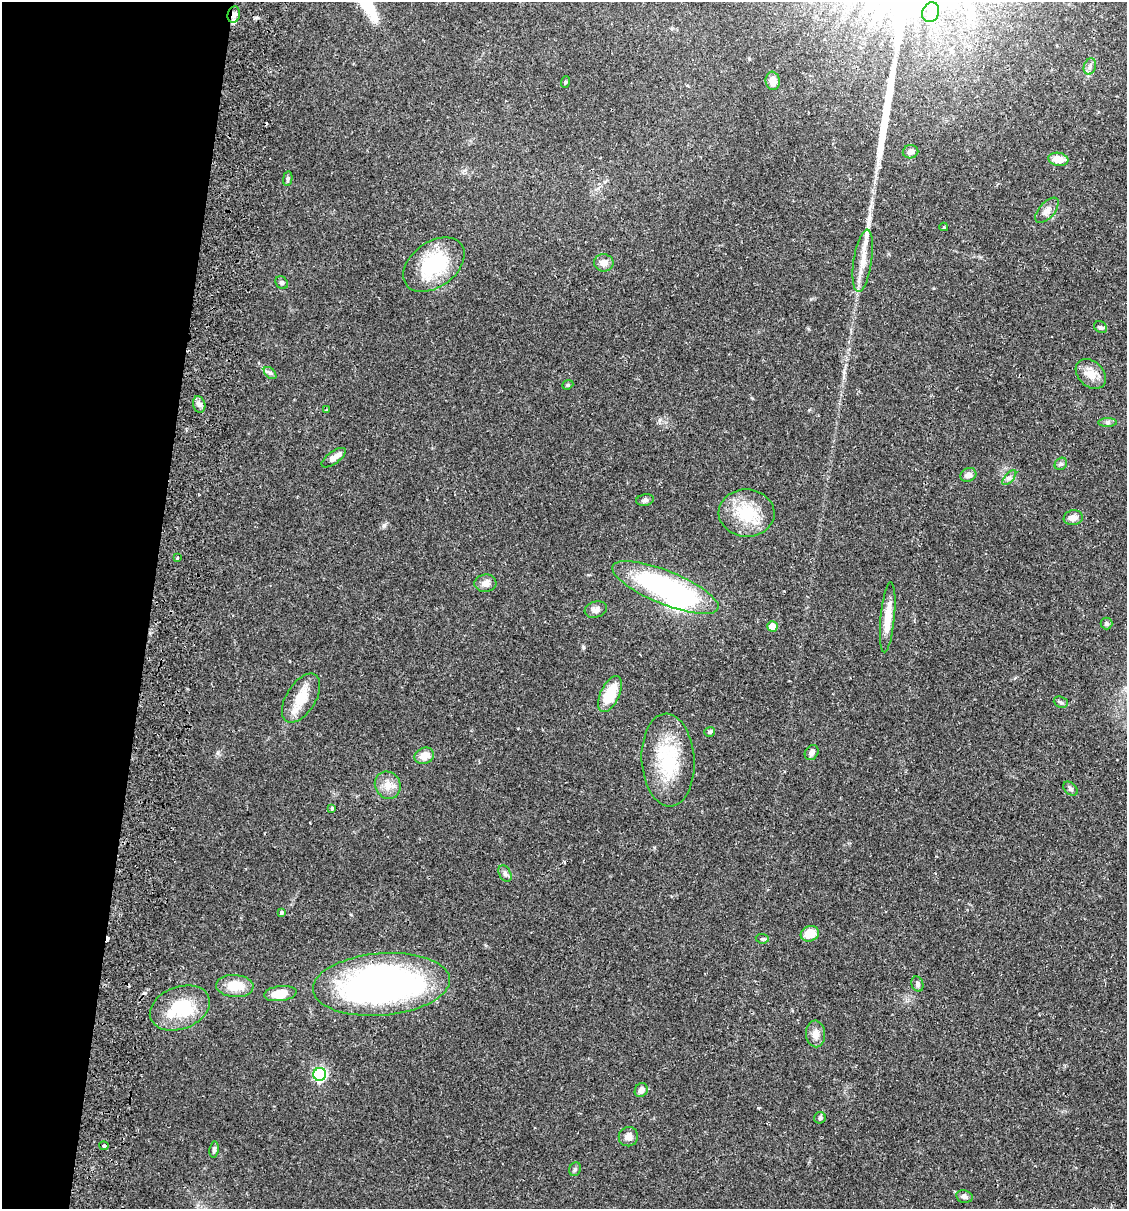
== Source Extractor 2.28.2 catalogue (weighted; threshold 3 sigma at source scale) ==
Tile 9 of 4 x 4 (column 1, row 3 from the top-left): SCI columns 174-1298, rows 1224-2430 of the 4963 x 4856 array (HDU 1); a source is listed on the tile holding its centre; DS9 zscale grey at full resolution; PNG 1129 x 1211 px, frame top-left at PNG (2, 2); each listed source drawn as its Kron ellipse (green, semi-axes under 4 px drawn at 4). Shown black and unused: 13% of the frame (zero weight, under 2 of 3 exposures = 3% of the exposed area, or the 3 px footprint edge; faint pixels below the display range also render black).
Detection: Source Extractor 2.28.2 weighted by HDU 2 'WHT'; one run over the whole footprint, this tile lists its part. Background 0.0646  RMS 0.005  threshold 0.0226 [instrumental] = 3 sigma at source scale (4.5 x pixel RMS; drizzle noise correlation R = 1.50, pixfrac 1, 0.05/0.05 arcsec/px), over >= 5 px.
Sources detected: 73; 3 inside a brighter object's white glare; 4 cosmic-ray / hot-pixel residue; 2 long thin detections or spike segments (spike, bleed or trail) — neither listed nor drawn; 1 inside a brighter listed object's ellipse — not listed separately; the other 63 listed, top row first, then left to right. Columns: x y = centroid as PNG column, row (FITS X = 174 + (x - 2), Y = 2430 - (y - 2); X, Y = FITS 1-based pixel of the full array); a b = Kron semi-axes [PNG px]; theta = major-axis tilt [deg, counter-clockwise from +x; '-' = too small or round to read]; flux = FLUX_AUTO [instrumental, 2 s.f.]
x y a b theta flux
931 12 10 8 65 3.4
234 14 8 6 74 2.2
1090 67 8 6 71 1.6
773 81 9 7 -83 4.2
565 82 6 3 71 0.58
911 152 8 6 12 2.2
1058 159 10 6 -9 6.2
288 179 7 4 81 0.94
1047 210 15 8 49 3
944 227 4 4 - 0.56
863 261 31 9 81 8.4
604 263 10 8 -9 3.5
434 265 34 22 37 35
282 283 7 5 -44 1.1
1101 327 7 5 -35 0.96
270 373 7 4 -44 1.2
1091 374 17 12 -43 6.9
568 385 6 4 22 0.74
199 404 8 6 -73 1.7
326 410 3 2 - 0.47
1107 422 9 4 0 1.2
334 458 14 6 36 3.4
1061 464 7 5 42 1
968 475 8 6 27 2.7
1009 478 9 4 48 1.4
645 500 9 5 10 1.2
747 513 28 23 -3 20
1073 518 9 7 9 3
177 558 3 3 - 0.58
485 583 11 8 5 3.1
665 587 57 16 -22 100
596 610 11 8 17 2.5
888 617 35 7 84 9.5
1106 623 6 6 - 0.94
772 626 5 5 - 7.6
610 694 19 9 64 16
301 698 27 14 58 12
1061 702 7 5 -22 1
710 732 5 4 - 1
812 752 8 6 57 1.9
424 756 10 8 21 5.2
668 760 46 26 -86 33
388 785 14 12 -58 5.3
1070 789 8 5 -40 1.2
332 808 4 3 - 0.77
505 874 9 5 -64 1.3
281 912 4 3 - 0.81
810 934 9 7 21 9.4
762 939 6 4 -7 0.78
381 984 68 31 5 200
917 984 8 6 -70 1.4
235 986 19 11 -4 10
280 994 16 7 7 8.7
180 1008 31 21 21 24
816 1034 13 9 -86 4.1
320 1074 6 6 - 87
641 1090 7 6 - 2.4
820 1118 6 5 - 1.1
628 1137 10 9 - 3.3
104 1146 4 4 - 1.1
214 1149 8 4 82 1.3
575 1169 7 5 65 1.1
964 1196 8 6 -10 1.8
Overlapping masked pixels (flux is a lower limit): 1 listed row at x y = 234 14
Unlisted compact peaks at least as high as the median listed source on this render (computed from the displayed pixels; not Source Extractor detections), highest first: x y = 384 525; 583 647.